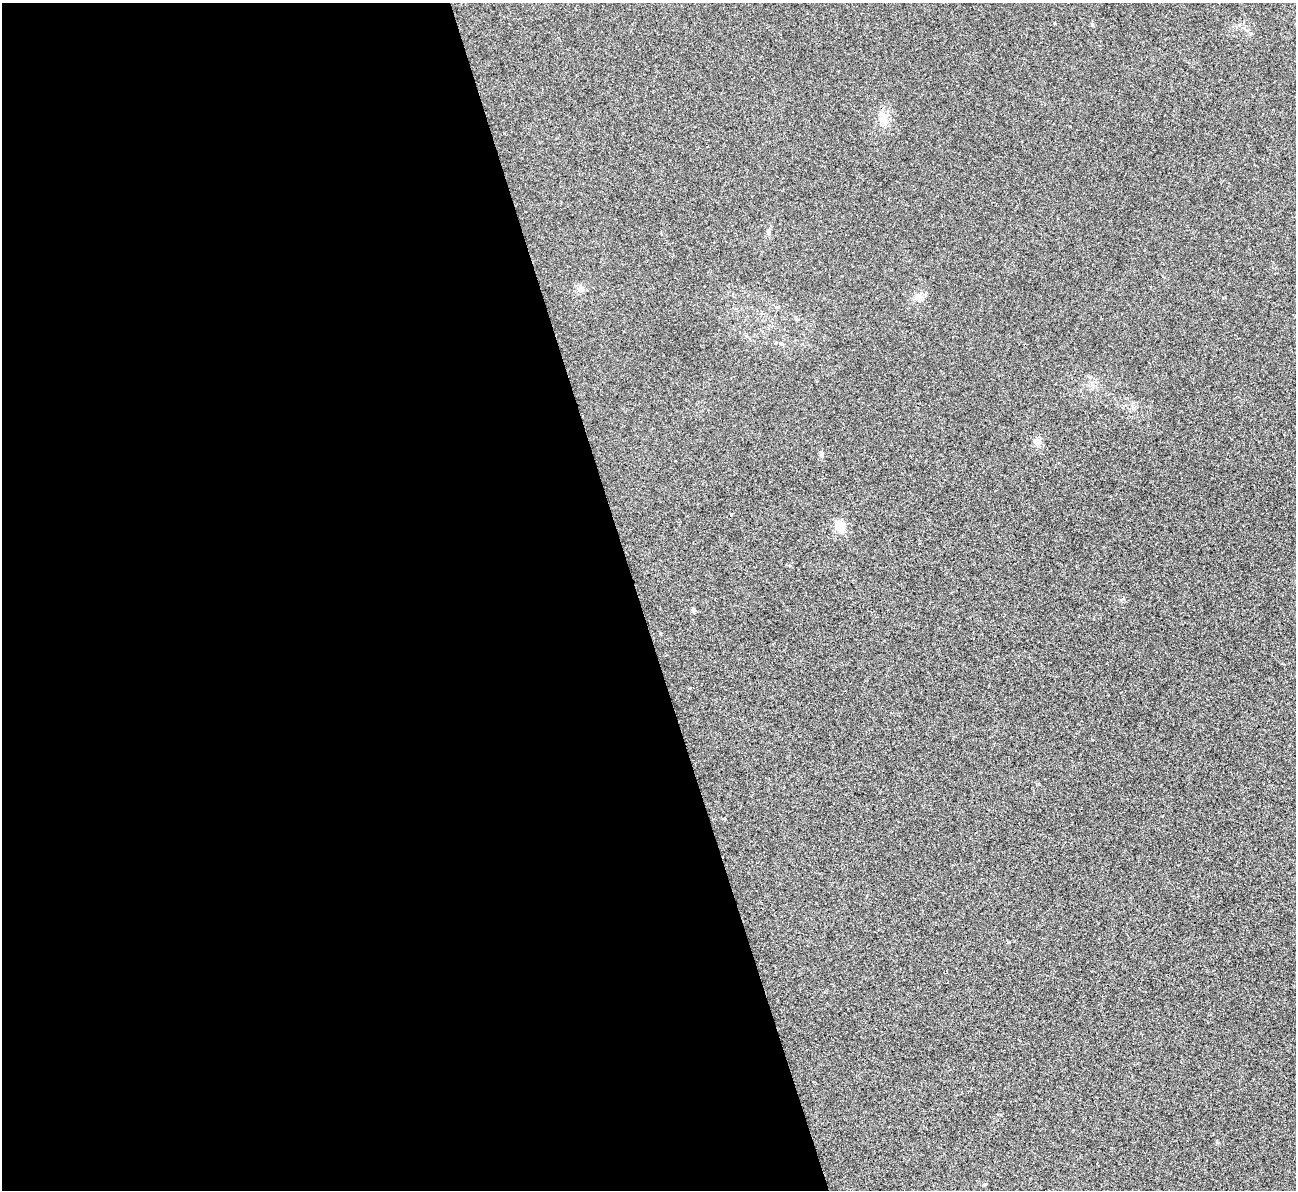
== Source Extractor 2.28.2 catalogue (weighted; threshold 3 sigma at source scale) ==
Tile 9 of 4 x 4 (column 1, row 3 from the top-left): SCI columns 4-1297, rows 1455-2642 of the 5180 x 5164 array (HDU 1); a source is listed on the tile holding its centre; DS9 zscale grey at full resolution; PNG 1298 x 1192 px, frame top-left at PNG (2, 3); no overlay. Shown black and unused: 49% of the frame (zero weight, under 3 of 4 exposures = <1% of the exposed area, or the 3 px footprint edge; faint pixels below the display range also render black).
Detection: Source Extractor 2.28.2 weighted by HDU 2 'WHT'; one run over the whole footprint, this tile lists its part. Background 0.0653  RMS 0.005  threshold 0.0223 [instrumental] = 3 sigma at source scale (4.5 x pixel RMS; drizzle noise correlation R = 1.50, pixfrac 1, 0.05/0.05 arcsec/px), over >= 5 px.
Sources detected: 9; all 9 listed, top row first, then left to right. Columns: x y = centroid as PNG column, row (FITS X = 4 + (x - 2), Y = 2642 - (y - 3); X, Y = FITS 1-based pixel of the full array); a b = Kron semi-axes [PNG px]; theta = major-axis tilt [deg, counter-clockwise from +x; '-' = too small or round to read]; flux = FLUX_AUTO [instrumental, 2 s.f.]
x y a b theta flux
883 119 10 7 -84 2.9
768 232 6 4 -73 0.77
580 289 10 7 -13 2
918 296 10 8 46 2.7
1037 441 9 9 - 2.5
821 453 7 5 -77 0.99
840 526 13 10 -58 6.3
693 610 6 4 -62 0.91
985 1184 5 3 - 0.43